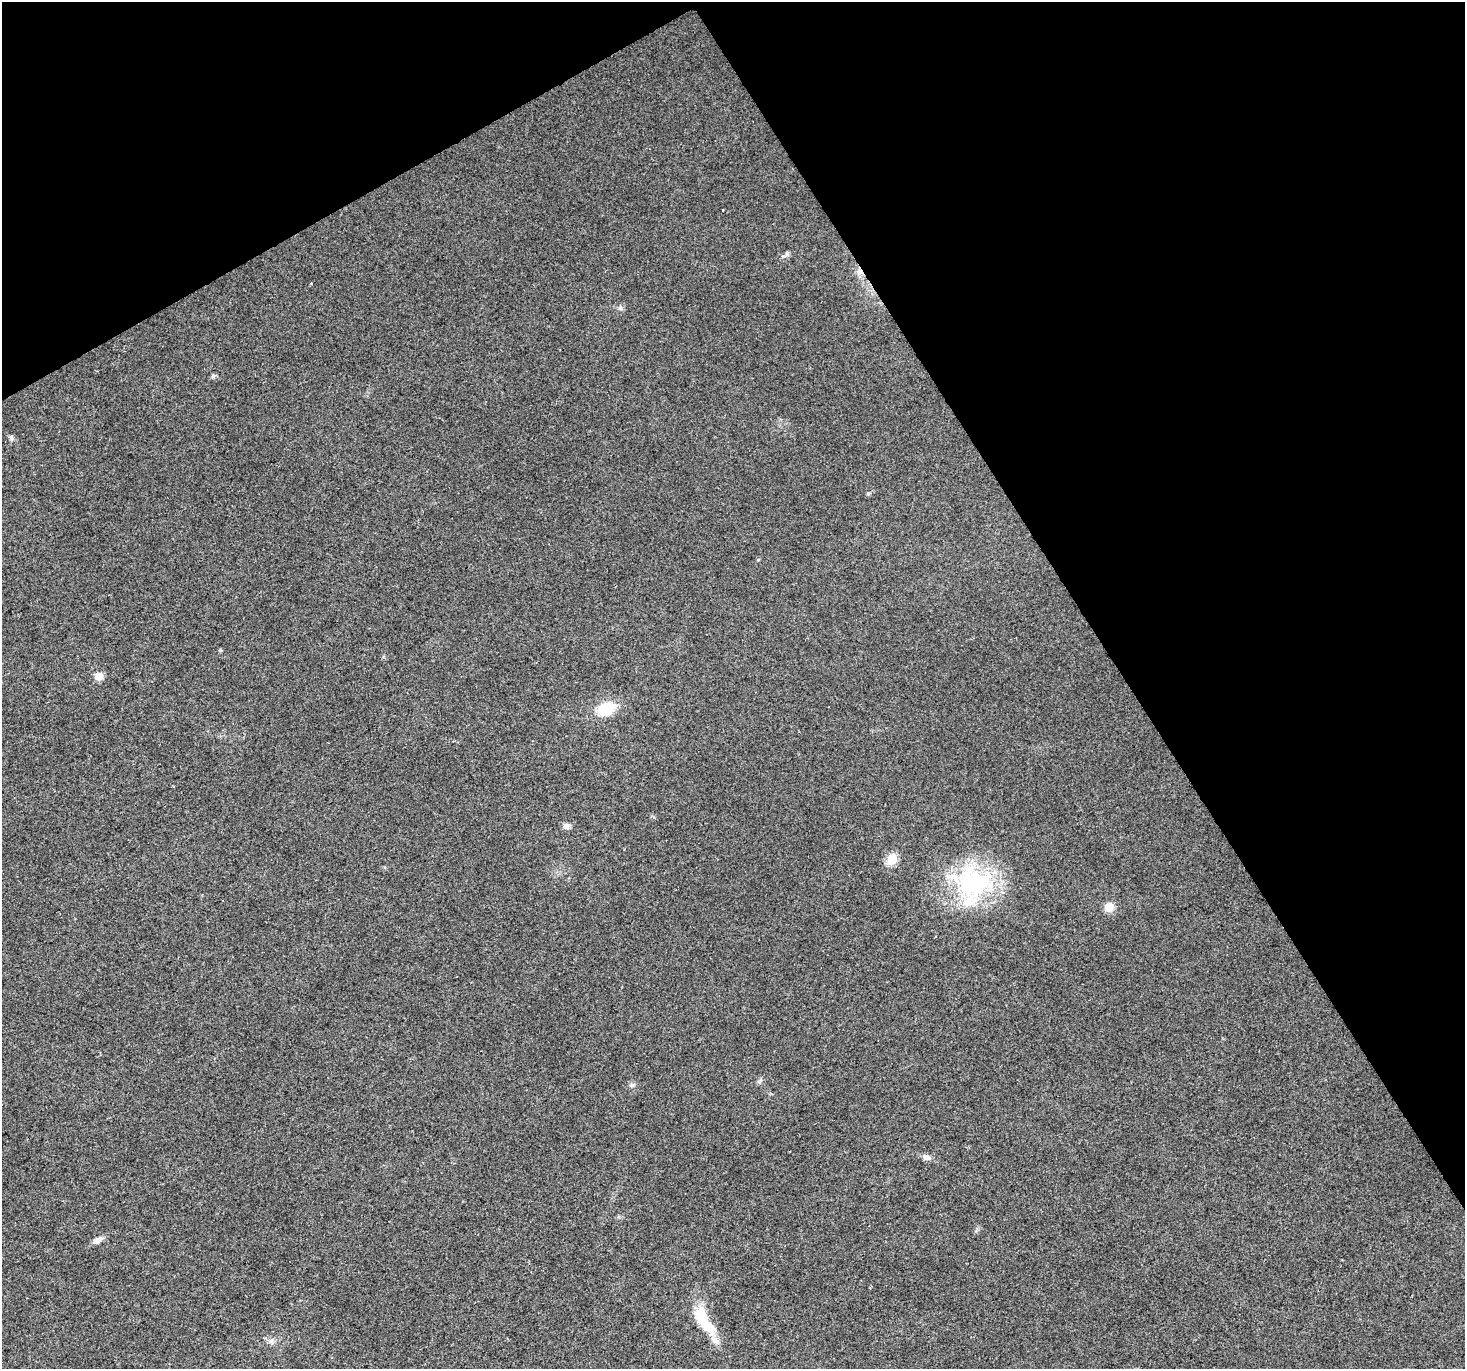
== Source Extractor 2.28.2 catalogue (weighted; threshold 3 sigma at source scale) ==
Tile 3 of 4 x 4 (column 3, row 1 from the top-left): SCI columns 2929-4391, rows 4277-5643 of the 5854 x 5756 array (HDU 1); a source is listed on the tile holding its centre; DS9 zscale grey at full resolution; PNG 1467 x 1371 px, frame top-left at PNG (2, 2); no overlay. Shown black and unused: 30% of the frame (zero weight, under 2 of 3 exposures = <1% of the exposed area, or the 3 px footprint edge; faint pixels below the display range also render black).
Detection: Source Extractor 2.28.2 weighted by HDU 2 'WHT'; one run over the whole footprint, this tile lists its part. Background 0.0237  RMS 0.0063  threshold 0.0281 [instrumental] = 3 sigma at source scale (4.5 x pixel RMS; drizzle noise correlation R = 1.50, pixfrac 1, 0.0396/0.0396 arcsec/px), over >= 5 px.
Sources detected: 21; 1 inside a brighter object's white glare — not listed; the other 20 listed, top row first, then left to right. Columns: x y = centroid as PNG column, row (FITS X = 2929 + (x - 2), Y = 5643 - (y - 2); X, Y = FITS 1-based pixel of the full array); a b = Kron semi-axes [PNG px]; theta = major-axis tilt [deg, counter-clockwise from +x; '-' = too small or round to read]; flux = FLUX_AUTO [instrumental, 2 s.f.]
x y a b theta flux
723 210 3 2 - 0.5
859 272 9 8 - 2.9
311 283 3 3 - 0.5
620 308 7 5 89 1.5
213 376 6 5 - 1.5
11 438 8 5 -71 1.3
868 493 5 5 - 1
758 560 5 3 - 0.6
99 677 10 8 15 4.4
606 709 16 11 20 23
566 826 10 8 -4 2.4
892 859 6 6 - 36
972 883 52 46 -18 83
1109 907 6 6 - 16
760 1080 7 5 60 1.3
632 1085 7 4 19 1.1
927 1157 10 7 -23 3
98 1240 12 7 29 3.4
702 1317 28 16 -56 19
271 1341 7 6 - 2
Overlapping masked pixels (flux is a lower limit): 1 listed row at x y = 859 272
Unlisted compact peaks at least as high as the median listed source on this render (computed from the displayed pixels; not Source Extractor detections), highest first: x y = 787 254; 220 650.